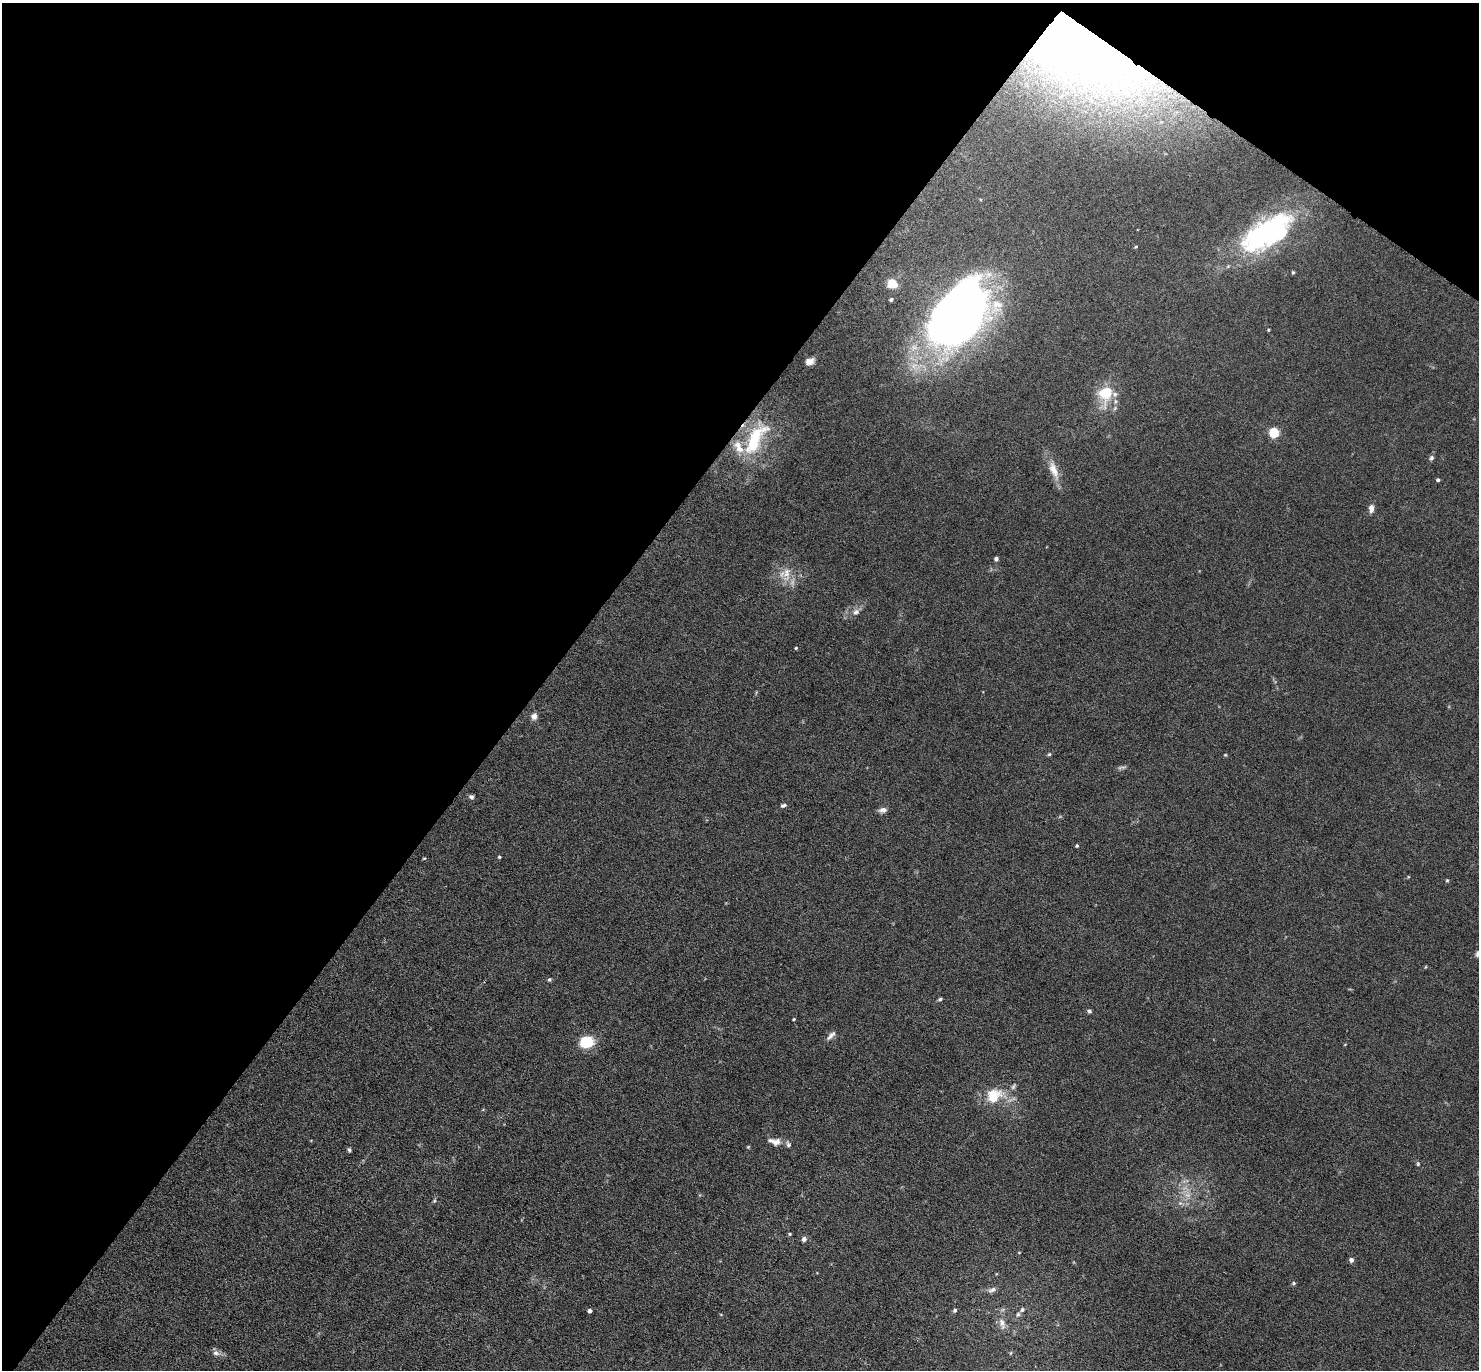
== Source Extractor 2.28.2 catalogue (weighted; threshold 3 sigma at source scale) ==
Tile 2 of 4 x 4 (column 2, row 1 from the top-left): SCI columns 1521-2997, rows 4551-5918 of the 6080 x 6070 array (HDU 1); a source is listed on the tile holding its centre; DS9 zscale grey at full resolution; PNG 1481 x 1372 px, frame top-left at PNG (2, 3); no overlay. Shown black and unused: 40% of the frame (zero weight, under 3 of 6 exposures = <1% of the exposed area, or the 3 px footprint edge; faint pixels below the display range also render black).
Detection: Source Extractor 2.28.2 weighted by HDU 2 'WHT'; one run over the whole footprint, this tile lists its part. Background 0.034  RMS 0.0039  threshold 0.0158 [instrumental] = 3 sigma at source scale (4.09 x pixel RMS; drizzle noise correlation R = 1.36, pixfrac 0.8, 0.05/0.05 arcsec/px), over >= 5 px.
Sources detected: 68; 3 too faint to see at this stretch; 4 inside a brighter object's white glare — not listed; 5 inside a brighter listed object's ellipse — not listed separately; the other 56 listed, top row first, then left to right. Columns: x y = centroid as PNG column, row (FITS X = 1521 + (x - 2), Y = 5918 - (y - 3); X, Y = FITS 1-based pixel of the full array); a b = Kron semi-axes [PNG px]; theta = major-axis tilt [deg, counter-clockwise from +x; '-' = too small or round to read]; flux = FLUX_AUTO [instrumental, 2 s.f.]
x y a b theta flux
1066 25 62 44 -18 54
1151 80 6 5 - 0.82
1268 231 64 26 36 56
1136 247 5 3 - 0.35
1293 272 5 4 - 0.41
892 283 7 6 - 8.5
891 299 4 4 - 0.7
970 314 61 36 56 150
1268 330 4 3 - 0.34
809 361 9 7 13 2.5
1105 394 25 20 83 11
1274 433 5 5 - 26
755 439 51 19 60 22
1431 458 7 6 - 0.8
1053 470 26 10 -68 5.2
1438 480 4 4 - 0.61
1371 508 8 5 87 2.1
996 559 4 4 - 0.96
786 573 22 10 -87 5
856 612 10 8 31 1.7
796 648 4 3 - 0.41
534 716 7 6 - 1.9
1049 754 5 4 - 0.46
1225 755 4 4 - 0.35
471 797 7 5 -18 0.88
783 805 7 5 14 0.78
883 810 10 6 10 1.7
1077 846 4 3 - 0.47
499 857 4 3 - 0.39
424 858 5 3 - 0.31
1447 880 4 4 - 0.41
1478 953 10 5 53 1.2
549 980 5 5 - 0.54
940 999 5 4 - 0.59
1089 1011 5 5 - 0.66
794 1019 4 3 - 0.36
831 1035 15 5 46 1.5
586 1042 11 9 9 15
994 1096 18 15 41 10
776 1142 14 10 -1 2.7
748 1147 5 4 - 0.37
349 1150 5 4 - 0.71
1418 1164 6 4 71 0.48
434 1201 6 4 71 0.46
790 1234 4 4 - 0.38
804 1239 5 5 - 1.4
1019 1252 5 3 - 0.26
1351 1260 5 5 - 1.2
1294 1283 5 4 - 0.58
992 1290 12 6 24 1.4
955 1310 5 4 - 0.71
590 1311 4 4 - 1.3
1018 1314 7 5 73 0.93
1002 1322 14 9 -68 2.7
216 1353 10 7 -17 1.6
1011 1353 6 4 87 0.43
Overlapping masked pixels (flux is a lower limit): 1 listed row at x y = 1066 25
Isophote crosses this tile's border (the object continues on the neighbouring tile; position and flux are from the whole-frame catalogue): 1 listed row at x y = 1478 953